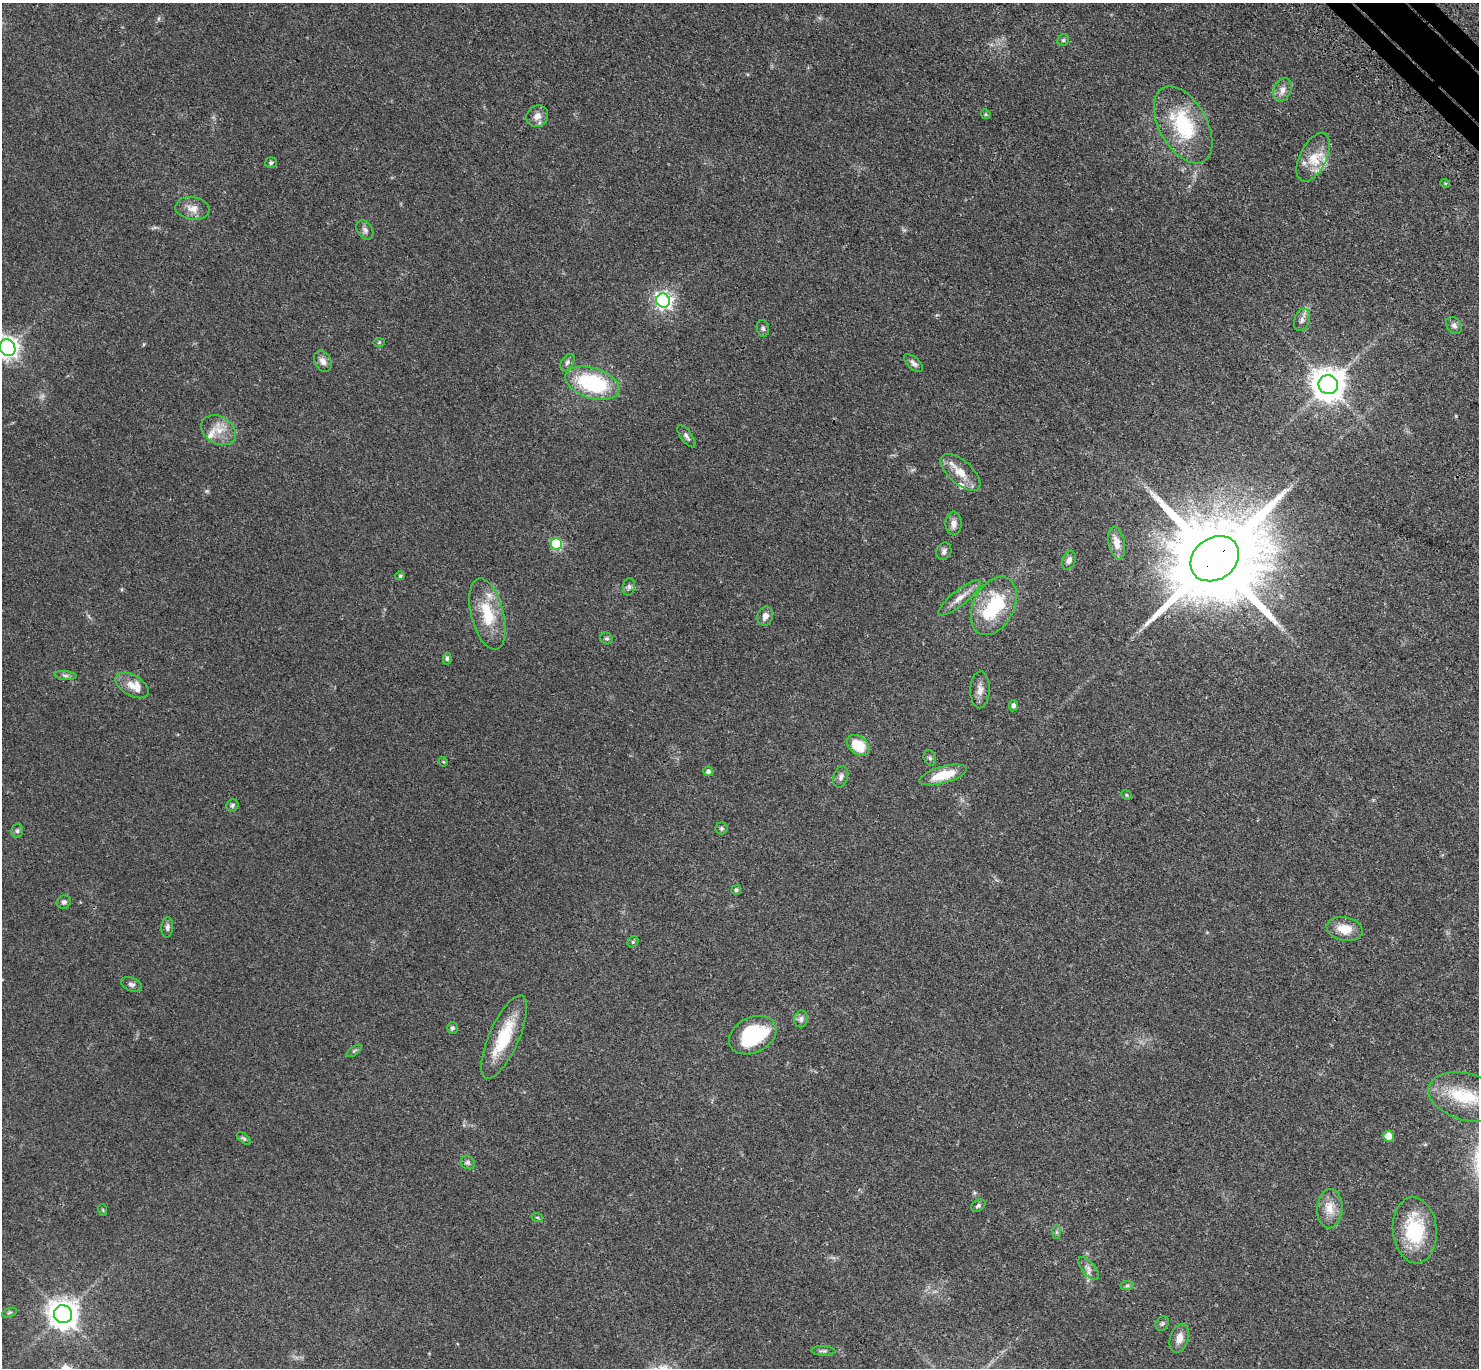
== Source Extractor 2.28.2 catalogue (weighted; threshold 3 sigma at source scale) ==
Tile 10 of 4 x 4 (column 2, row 3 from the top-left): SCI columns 1579-3055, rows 1761-3126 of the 6111 x 6111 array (HDU 1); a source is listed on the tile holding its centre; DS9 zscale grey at full resolution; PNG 1481 x 1370 px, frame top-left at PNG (2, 3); each listed source drawn as its Kron ellipse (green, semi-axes under 4 px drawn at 4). Shown black and unused: <1% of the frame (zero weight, under 3 of 4 exposures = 6% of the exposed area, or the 3 px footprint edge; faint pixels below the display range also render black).
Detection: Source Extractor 2.28.2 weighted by HDU 2 'WHT'; one run over the whole footprint, this tile lists its part. Background 0.0395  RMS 0.0055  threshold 0.0245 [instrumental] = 3 sigma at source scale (4.5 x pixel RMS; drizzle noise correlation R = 1.50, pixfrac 1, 0.05/0.05 arcsec/px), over >= 5 px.
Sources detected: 90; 2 inside a brighter object's white glare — neither listed nor drawn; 8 inside a brighter listed object's ellipse — not listed separately; the other 80 listed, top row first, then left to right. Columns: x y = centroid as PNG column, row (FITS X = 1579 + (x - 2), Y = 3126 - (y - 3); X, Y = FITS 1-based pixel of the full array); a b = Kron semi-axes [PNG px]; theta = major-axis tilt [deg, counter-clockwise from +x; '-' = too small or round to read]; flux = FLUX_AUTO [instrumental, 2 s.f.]
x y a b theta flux
1063 40 6 5 - 0.95
1282 90 12 8 66 3.6
986 114 5 4 - 0.62
537 116 11 10 - 4.2
1183 125 42 23 -61 39
1313 157 26 13 64 10
271 163 6 5 - 0.99
1445 183 5 3 - 0.47
192 208 17 11 -9 5.1
365 230 11 7 -56 2
663 301 7 6 - 190
1302 320 11 7 71 2.4
1454 326 9 7 -51 1.9
763 328 8 6 -79 1.3
379 342 6 4 2 0.58
7 348 9 7 -56 340
323 361 11 8 -59 3
567 362 9 6 58 1.6
913 363 11 6 -42 1.9
592 383 28 15 -17 48
1328 385 9 9 - 960
219 430 18 13 -31 8
686 436 13 5 -54 1.8
961 472 24 11 -42 8.7
954 523 12 8 -90 3.1
1117 543 16 8 -79 6.4
556 544 6 5 - 39
944 551 9 7 72 1.9
1215 559 26 20 36 12000
1069 560 9 6 70 2.2
400 576 5 4 - 0.78
629 587 9 6 80 1.5
960 598 26 7 38 5.7
994 606 31 20 63 33
487 614 36 16 -76 20
765 616 10 7 73 2.9
606 638 6 5 - 1.2
447 659 6 4 -88 0.95
65 675 11 4 -5 1.4
132 685 18 10 -30 5.6
980 690 18 9 88 4.1
1013 706 6 4 82 1.5
858 745 12 9 -40 13
930 758 8 6 -69 1.2
443 762 5 4 - 0.57
708 771 5 4 - 1.6
943 775 24 8 16 14
841 777 11 7 72 2.1
1126 795 5 4 - 0.77
232 805 6 5 - 1.1
722 828 6 6 - 0.92
17 831 7 5 76 1.2
736 890 5 5 - 1.2
64 902 7 6 - 1.4
167 927 10 6 86 1.7
1345 929 18 12 -10 9.2
633 942 6 5 - 0.75
131 984 11 6 -21 1.7
801 1019 8 7 - 1.9
452 1028 6 5 - 1.1
753 1035 25 17 27 41
504 1037 45 15 66 25
354 1051 9 4 35 0.96
1466 1097 39 23 -15 25
1388 1136 5 5 - 8.1
244 1139 8 4 -40 1
468 1162 7 6 - 1.3
978 1206 8 5 30 1.1
1330 1209 19 12 85 7.3
103 1210 6 3 -71 0.52
537 1217 6 3 -19 0.63
1415 1230 33 22 -85 34
1057 1232 7 4 90 0.98
1088 1268 14 6 -51 2.5
1127 1286 7 4 1 0.95
9 1313 8 3 19 0.74
63 1314 9 9 - 720
1162 1324 8 6 57 1.1
1179 1338 15 9 72 5.1
823 1351 12 4 -3 1.3
Overlapping masked pixels (flux is a lower limit): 1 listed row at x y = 1215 559
Isophote crosses this tile's border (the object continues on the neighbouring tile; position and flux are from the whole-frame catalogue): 1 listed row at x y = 7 348